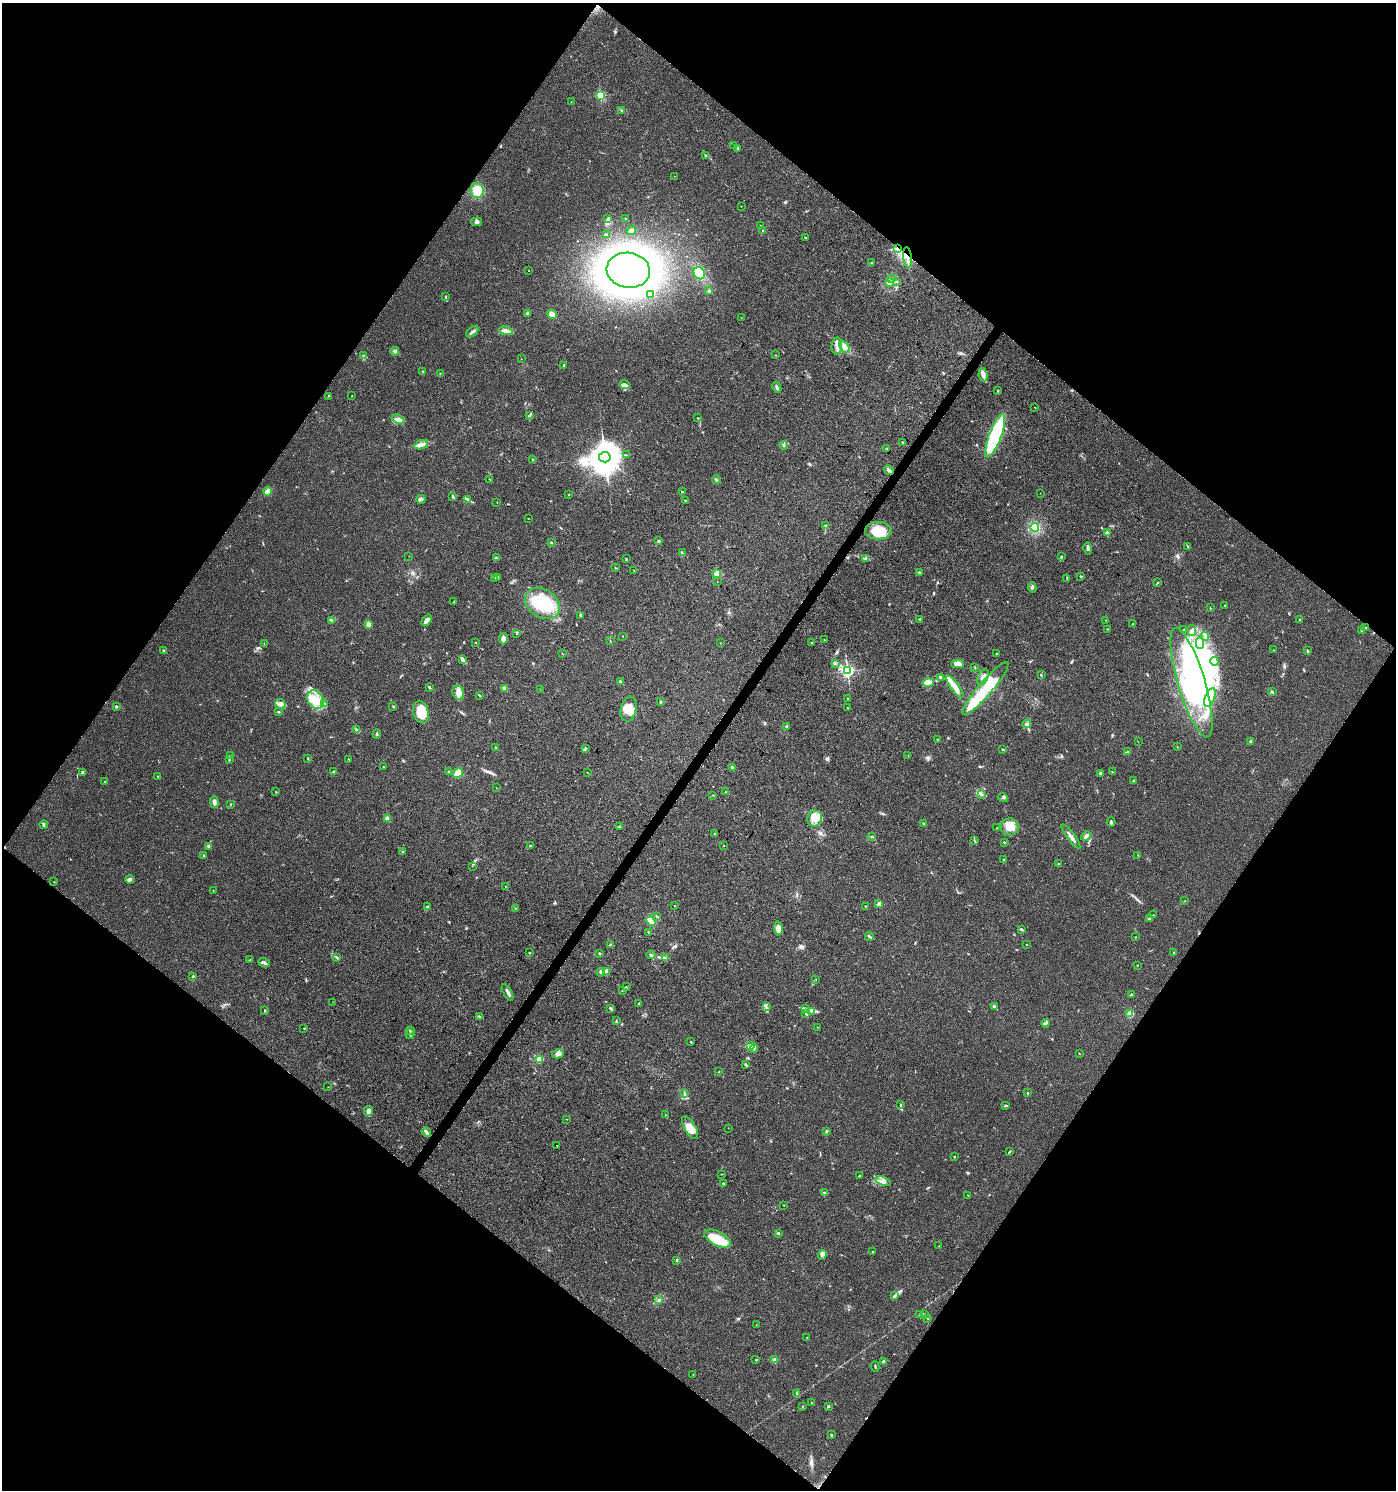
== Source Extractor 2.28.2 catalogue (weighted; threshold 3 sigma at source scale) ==
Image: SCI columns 177-5750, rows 4-5954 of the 5997 x 5955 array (HDU 1 of 3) = the unmasked area's bounding box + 8 px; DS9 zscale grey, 4 x 4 block average (1 PNG px = mean of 4 x 4 image px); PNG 1398 x 1492 px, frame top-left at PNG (2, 3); each listed source drawn as its Kron ellipse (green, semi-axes under 4 px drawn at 4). Shown black and unused: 50% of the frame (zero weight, under 3 of 4 exposures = <1% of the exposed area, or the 3 px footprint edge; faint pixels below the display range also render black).
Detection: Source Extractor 2.28.2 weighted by HDU 2 'WHT'. Background 0.0437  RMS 0.0042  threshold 0.0188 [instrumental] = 3 sigma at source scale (4.5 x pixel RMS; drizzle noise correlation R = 1.50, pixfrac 1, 0.0396/0.0396 arcsec/px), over >= 5 px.
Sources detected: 384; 1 too faint to see at this stretch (4 x 4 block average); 14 inside a brighter object's white glare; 3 cosmic-ray / hot-pixel residue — neither listed nor drawn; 4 coinciding with a brighter row at this scale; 30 inside a brighter listed object's ellipse — not listed separately; the other 332 listed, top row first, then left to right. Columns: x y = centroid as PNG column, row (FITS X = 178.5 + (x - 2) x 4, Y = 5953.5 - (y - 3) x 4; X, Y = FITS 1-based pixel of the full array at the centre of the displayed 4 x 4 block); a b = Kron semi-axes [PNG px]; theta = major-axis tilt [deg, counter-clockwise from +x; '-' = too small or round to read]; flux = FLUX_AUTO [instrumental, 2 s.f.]
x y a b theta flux
600 95 2 2 - 250
571 101 2 2 - 0.38
621 110 2 2 - 0.85
734 145 2 2 - 0.86
738 149 3 3 - 2.7
706 156 3 2 - 2.4
674 176 2 2 - 0.54
477 190 7 6 - 33
741 206 2 2 - 0.62
625 218 2 2 - 0.81
607 219 2 2 - 1.7
477 222 5 3 - 5.4
761 225 2 2 - 0.69
631 230 5 3 - 6.3
763 231 2 2 - 1
606 235 3 2 - 2
805 238 2 2 - 2.5
897 249 3 2 - 3.5
908 257 10 2 -82 9.3
871 263 2 2 - 1.7
528 270 2 2 - 0.62
628 270 22 17 -9 2000
699 273 6 5 - 58
891 279 2 2 - 1.6
897 282 3 2 - 1.4
890 283 3 3 - 3.9
709 291 3 3 - 3.5
651 294 2 2 - 27
446 297 3 2 - 1.7
528 313 2 2 - 21
552 314 5 4 - 17
741 318 2 2 - 0.7
506 331 7 3 -10 12
472 332 7 2 39 6.5
837 346 8 5 84 14
844 347 7 4 -51 13
395 351 4 2 - 3.2
363 355 2 2 - 0.98
775 355 2 2 - 0.96
521 359 2 2 - 0.52
563 365 3 2 - 1.6
423 371 2 2 - 1.8
440 373 2 2 - 1.1
983 375 7 4 -82 9.1
625 385 5 3 - 9
777 387 6 2 -64 4.7
998 391 2 2 - 1.6
328 396 2 2 - 1.1
352 396 2 2 - 1.2
1035 407 2 2 - 0.59
529 415 3 2 - 2.3
698 418 3 2 - 1.3
398 419 7 3 -22 9.8
995 436 23 6 69 220
903 442 2 2 - 1.6
421 445 7 4 21 11
784 445 4 2 - 2.2
887 449 2 2 - 1.7
626 455 2 2 - 0.8
605 457 6 5 - 5400
533 460 2 2 - 1.6
889 470 5 2 - 6.8
490 479 3 2 - 1.6
716 479 4 2 - 3.3
267 491 4 3 - 9.7
682 492 3 2 - 2.4
1040 493 2 2 - 0.56
569 495 2 2 - 2
453 496 3 2 - 3.4
421 499 4 3 - 4.5
468 499 3 2 - 2.5
685 500 2 2 - 3.4
497 502 2 2 - 0.46
528 518 2 2 - 0.9
825 525 3 2 - 2.2
1035 527 4 4 - 9.7
878 531 13 9 1 61
1107 533 3 2 - 2.5
658 541 3 2 - 2.5
551 542 2 2 - 2.2
1188 547 2 2 - 1.4
1088 548 6 2 -79 5.1
682 553 3 2 - 1.7
409 556 2 2 - 0.72
1061 557 2 2 - 2.9
496 558 3 2 - 2.3
866 558 3 3 - 3.8
626 559 2 2 - 1.2
615 568 4 2 - 1.1
634 570 2 2 - 0.58
919 572 3 2 - 2.5
717 574 2 2 - 100
1081 576 3 2 - 1.9
497 577 3 2 - 2.8
494 579 3 3 - 2.9
1067 579 4 2 - 2.2
717 582 2 2 - 0.43
1158 583 2 2 - 1.1
1032 587 5 3 - 4.8
454 602 2 2 - 1.1
542 603 19 14 -32 120
1225 605 2 2 - 2.4
1210 608 2 2 - 1.2
580 616 2 2 - 2.4
919 619 3 2 - 1.9
332 620 3 2 - 2.6
427 620 6 3 53 14
1105 620 2 2 - 0.64
1300 620 2 2 - 2.7
369 624 2 2 - 57
1132 624 3 2 - 1.2
1366 628 3 2 - 2.2
1108 629 2 2 - 1.2
1184 629 2 2 - 0.78
1192 630 6 3 -81 6.3
1361 631 3 2 - 1.6
517 633 3 2 - 2.1
623 636 2 2 - 0.74
1205 636 4 3 - 5.5
503 639 6 3 80 12
824 640 2 2 - 2.3
610 641 2 2 - 0.83
476 642 3 2 - 1.1
721 643 2 2 - 0.74
811 643 2 2 - 1.7
1200 643 5 3 - 7.6
264 644 2 2 - 0.71
163 650 3 2 - 2.4
1273 650 2 2 - 1
1308 651 3 2 - 3.5
562 653 2 2 - 0.88
996 653 2 2 - 0.72
463 660 3 2 - 2.8
1215 661 4 2 - 3.3
835 664 3 2 - 1.7
957 664 6 4 -1 16
975 667 2 2 - 1.1
848 671 2 2 - 600
1041 675 2 2 - 2.2
940 677 3 3 - 3
983 677 8 5 64 15
620 682 3 2 - 3.3
928 683 6 4 13 29
1191 683 57 13 -73 210
430 687 3 2 - 2.4
955 687 13 3 -54 33
985 688 34 7 49 95
505 689 2 2 - 18
540 689 2 2 - 0.63
1272 692 3 2 - 2.6
458 693 7 5 -67 15
479 695 3 2 - 2.1
1210 698 10 5 68 18
848 699 2 2 - 0.86
316 700 10 7 -58 34
661 702 3 2 - 1.9
325 703 2 2 - 0.79
280 704 5 4 - 8.7
393 706 4 2 - 1.3
116 707 2 2 - 9.5
847 707 2 2 - 1.1
629 709 12 7 79 28
278 712 3 2 - 2.2
421 712 11 7 -77 68
1027 724 4 3 - 6.9
787 726 2 2 - 18
356 729 3 2 - 2.1
377 734 4 2 - 2.8
937 739 2 2 - 0.69
1138 742 2 2 - 0.6
1251 742 3 2 - 2.5
496 747 2 2 - 1.5
1178 747 2 2 - 0.93
585 748 3 2 - 2.8
1003 749 4 2 - 1.8
1127 752 4 2 - 2.8
908 755 2 2 - 0.57
231 756 3 2 - 2.5
308 758 2 2 - 2.1
229 759 2 2 - 0.82
349 759 2 2 - 1.5
383 767 2 2 - 1.1
732 767 2 2 - 12
333 772 3 2 - 1.5
449 772 3 2 - 3.8
587 772 2 2 - 0.62
1112 772 2 2 - 1.1
82 773 3 2 - 4.9
458 773 5 4 - 24
1101 773 4 3 - 6.1
158 776 2 2 - 1.4
104 781 2 2 - 0.6
1134 781 3 2 - 3.5
496 788 2 2 - 0.53
276 792 2 2 - 1
725 792 2 2 - 0.78
713 795 2 2 - 0.81
982 795 2 2 - 1.2
1003 798 5 2 - 3.9
214 802 6 4 -87 8.4
230 804 2 2 - 1.4
387 819 2 2 - 62
815 819 8 7 - 24
1111 822 4 2 - 5.4
924 823 3 2 - 2
44 825 4 2 - 2.7
620 826 4 2 - 2.8
1010 827 9 8 - 32
997 828 3 2 - 1.5
715 834 2 2 - 1.2
1071 836 14 3 -53 13
1086 836 5 3 - 7.8
872 837 3 2 - 2.4
974 840 2 2 - 1
1004 842 2 2 - 2.8
209 846 3 3 - 3.9
530 846 2 2 - 2
724 846 2 2 - 0.92
403 852 2 2 - 1.9
204 855 3 2 - 3.1
1138 855 2 2 - 1.3
1003 860 3 2 - 2.1
1059 864 3 2 - 1.6
472 866 2 2 - 0.79
130 879 4 3 - 7.1
54 882 2 2 - 1
506 887 2 2 - 1.1
213 890 2 2 - 0.64
1184 901 2 2 - 0.74
879 904 2 2 - 35
675 906 2 2 - 1.1
865 906 2 2 - 1.1
427 907 3 2 - 2
515 908 2 2 - 1.1
1153 915 2 2 - 0.65
657 916 3 2 - 1.9
1149 919 2 2 - 2.5
651 921 5 4 - 21
778 928 7 4 -85 14
1022 929 3 2 - 4.5
648 932 2 2 - 1.2
869 937 5 2 - 3.4
1135 937 2 2 - 0.82
1026 944 2 2 - 1
610 945 2 2 - 1.3
1173 952 3 2 - 1.4
530 953 2 2 - 3.7
599 953 2 2 - 6
651 955 4 2 - 3
337 958 3 2 - 2.1
666 958 2 2 - 0.98
250 960 2 2 - 0.86
264 963 6 2 -20 8.2
1137 965 2 2 - 0.99
606 971 2 2 - 78
601 972 4 3 - 3.8
192 977 2 2 - 1.1
816 979 2 2 - 0.83
626 987 2 2 - 1.6
622 990 2 2 - 0.91
508 992 9 2 -61 7.5
1131 995 3 2 - 2.1
332 1002 2 2 - 0.36
639 1003 2 2 - 1.6
766 1007 3 2 - 2.1
994 1007 4 2 - 7.5
610 1008 4 2 - 2.7
806 1009 2 2 - 2.2
265 1010 2 2 - 1.7
811 1011 2 2 - 2
806 1014 3 2 - 2.8
1130 1014 2 2 - 120
479 1017 2 2 - 2
616 1021 2 2 - 2
1046 1023 4 2 - 3.6
818 1027 2 2 - 0.74
304 1028 2 2 - 1
410 1030 3 2 - 3.2
410 1034 5 2 - 2.7
691 1042 2 2 - 1.3
751 1045 4 2 - 3.3
754 1049 4 2 - 2.1
558 1054 5 4 - 8.3
1079 1054 2 2 - 0.62
539 1059 2 2 - 120
745 1064 2 2 - 1.8
719 1072 2 2 - 0.78
328 1087 2 2 - 0.76
1027 1093 2 2 - 1.7
685 1094 2 2 - 0.96
901 1105 2 2 - 2.3
1006 1106 4 2 - 2.6
368 1111 5 3 - 11
665 1115 2 2 - 1.2
567 1119 2 2 - 0.59
690 1128 13 5 -61 23
728 1128 2 2 - 0.66
826 1131 3 2 - 2.3
426 1132 5 2 - 9.5
557 1145 2 2 - 4.8
1009 1152 4 2 - 2.3
955 1156 2 2 - 0.56
721 1174 2 2 - 0.62
859 1176 3 2 - 2.6
883 1181 8 3 -19 10
723 1183 2 2 - 5.5
825 1193 2 2 - 1.5
968 1195 3 2 - 0.91
784 1205 2 2 - 0.85
778 1233 2 2 - 3.3
717 1239 14 7 -29 85
939 1246 2 2 - 1.3
872 1251 2 2 - 1
822 1255 5 3 - 6.7
677 1260 3 2 - 3.3
894 1296 4 2 - 2.4
659 1300 3 2 - 2.7
919 1314 3 2 - 1.8
924 1315 3 3 - 3
928 1318 2 2 - 0.81
756 1325 2 2 - 0.77
807 1338 2 2 - 0.78
756 1360 2 2 - 0.98
775 1360 2 2 - 54
883 1362 3 3 - 3.9
875 1367 5 2 - 2.1
693 1374 2 2 - 0.6
796 1394 2 2 - 1.2
811 1403 2 2 - 0.98
829 1406 3 2 - 2.5
802 1407 2 2 - 0.9
831 1435 3 2 - 2
Overlapping masked pixels (flux is a lower limit): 2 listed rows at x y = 897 249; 908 257
Diffuse or blended objects may show on this block-average render without a row.